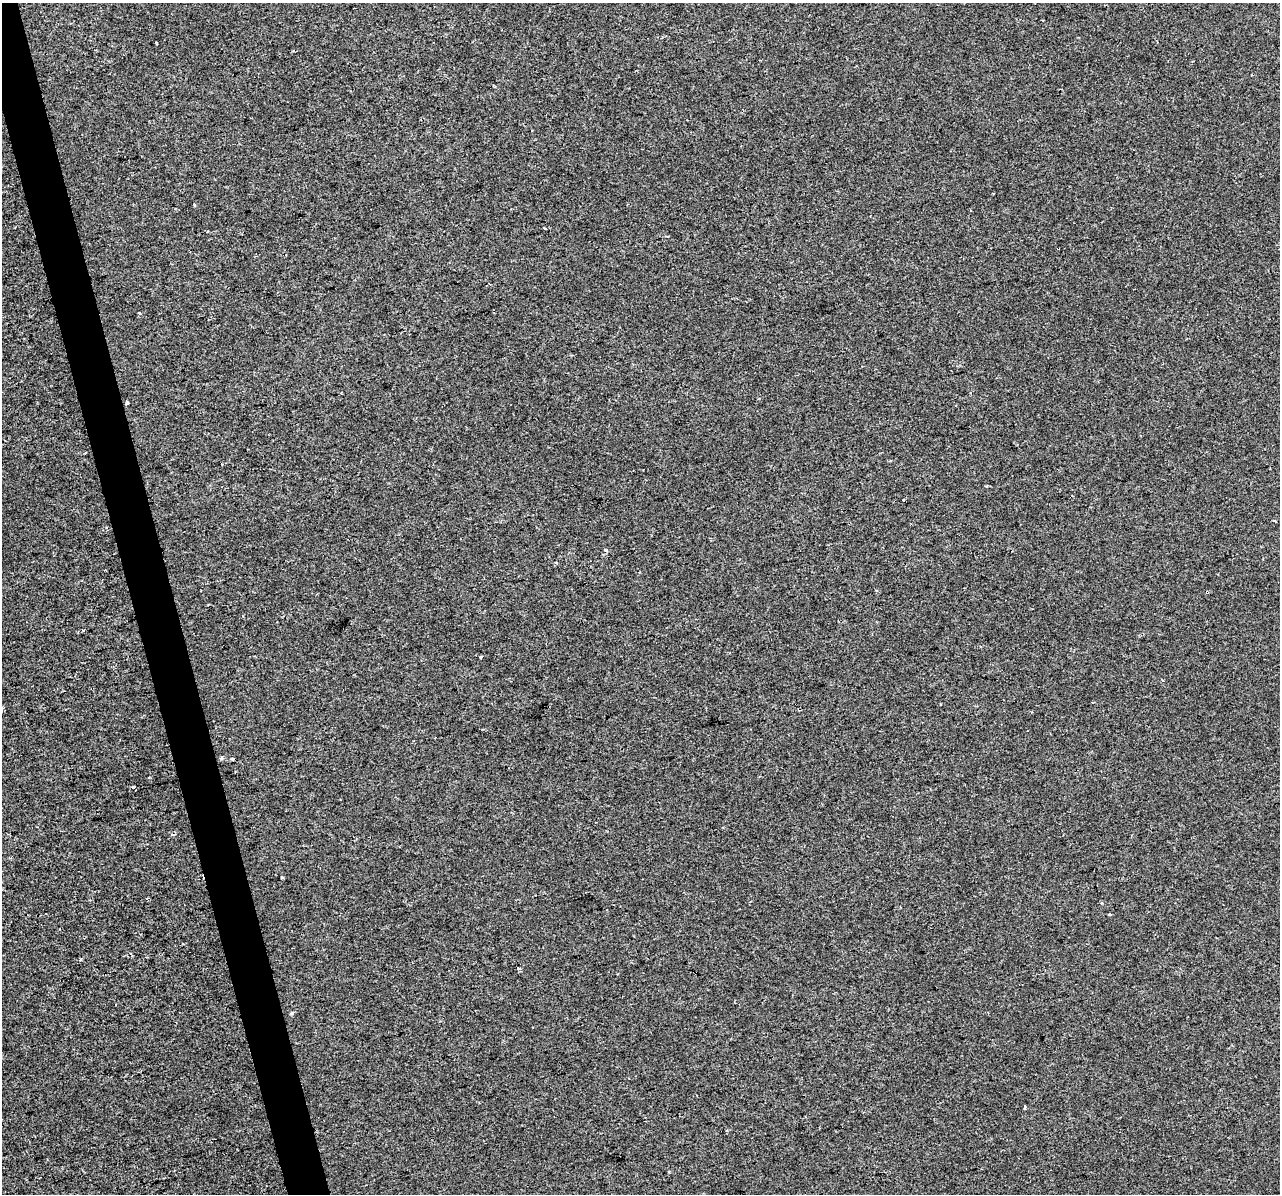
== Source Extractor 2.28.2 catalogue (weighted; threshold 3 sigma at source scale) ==
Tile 11 of 4 x 4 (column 3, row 3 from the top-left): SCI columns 2555-3832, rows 1284-2475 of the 5109 x 4903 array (HDU 1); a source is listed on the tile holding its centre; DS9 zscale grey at full resolution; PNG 1282 x 1196 px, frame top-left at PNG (2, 3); no overlay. Shown black and unused: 3% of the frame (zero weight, under 2 of 3 exposures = <1% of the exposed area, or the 3 px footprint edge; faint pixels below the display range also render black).
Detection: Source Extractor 2.28.2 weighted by HDU 2 'WHT'; one run over the whole footprint, this tile lists its part. Background -4.07e-04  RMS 0.0043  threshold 0.0193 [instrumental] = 3 sigma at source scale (4.5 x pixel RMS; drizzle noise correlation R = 1.50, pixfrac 1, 0.0396/0.0396 arcsec/px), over >= 5 px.
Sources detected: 23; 3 cosmic-ray / hot-pixel residue — not listed; the other 20 listed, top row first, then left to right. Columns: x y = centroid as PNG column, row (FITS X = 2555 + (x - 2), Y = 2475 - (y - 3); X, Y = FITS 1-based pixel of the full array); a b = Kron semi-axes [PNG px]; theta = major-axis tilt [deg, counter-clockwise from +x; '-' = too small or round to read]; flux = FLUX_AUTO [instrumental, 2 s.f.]
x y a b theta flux
194 205 4 3 - 0.47
140 313 3 3 - 0.82
127 403 3 3 - 0.7
1274 521 4 2 - 0.62
606 550 4 3 - 0.73
556 563 3 3 - 0.85
1207 592 3 3 - 0.83
83 630 4 3 - 0.56
481 657 3 3 - 1.9
222 758 5 4 - 0.61
233 758 3 3 - 2.2
134 787 4 3 - 5.4
173 834 6 3 4 0.59
282 877 3 3 - 1.8
147 899 4 2 - 0.4
1110 915 3 3 - 1.1
518 968 3 3 - 1.4
292 1013 5 4 - 0.59
1025 1107 3 3 - 0.93
669 1172 3 3 - 0.39
Overlapping masked pixels (flux is a lower limit): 1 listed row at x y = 1207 592